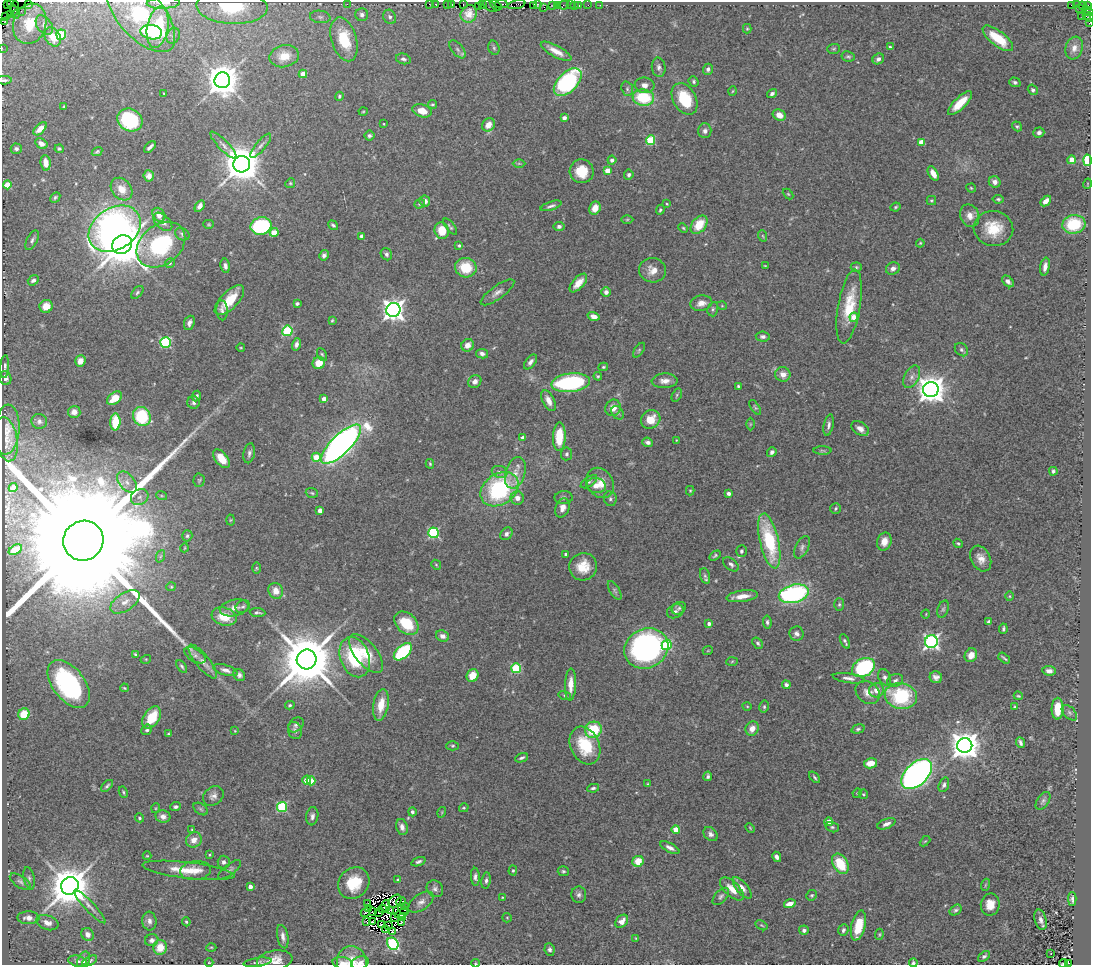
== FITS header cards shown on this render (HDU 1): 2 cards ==
NAXIS1  =                 1089
NAXIS2  =                  963

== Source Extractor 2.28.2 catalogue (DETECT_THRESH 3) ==
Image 1089 x 963 px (HDU 1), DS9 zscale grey, 1 PNG px = 1 image px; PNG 1093 x 967 px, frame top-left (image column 1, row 963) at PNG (2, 2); each listed source drawn as its Kron ellipse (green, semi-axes under 4 px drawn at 4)
Background 0.674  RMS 0.041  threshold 0.123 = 3 sigma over >= 5 px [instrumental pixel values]
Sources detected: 520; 9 with non-positive FLUX_AUTO (blend fragments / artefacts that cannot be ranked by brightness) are neither listed nor drawn; of the other 511, the 500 brightest by FLUX_AUTO listed and drawn (11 fainter detections omitted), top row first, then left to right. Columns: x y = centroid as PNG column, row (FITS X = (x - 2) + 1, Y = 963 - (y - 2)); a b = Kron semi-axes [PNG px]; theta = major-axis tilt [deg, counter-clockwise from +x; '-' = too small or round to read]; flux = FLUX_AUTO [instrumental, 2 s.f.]
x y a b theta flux
11 2 2 2 - 8.4
7 3 2 2 - 2.4
28 3 3 2 - 36
163 3 17 5 2 17
347 4 2 2 - 53
429 4 3 2 - 3.1
463 4 3 2 - 13
501 4 6 2 1 87
537 4 3 2 - 15
436 5 3 3 - 33
448 5 4 3 - 29
452 5 3 3 - 41
482 5 3 3 - 66
496 5 6 3 -31 120
517 5 9 3 14 89
534 5 4 3 - 45
558 5 2 2 - 37
564 5 5 3 - 30
570 5 2 2 - 10
575 5 3 3 - 3.6
578 5 3 3 - 22
588 5 2 2 - 7.8
600 5 2 2 - 2.9
1072 5 3 3 - 250
1076 5 3 2 - 9.8
1088 5 3 2 - 27
14 6 5 2 - 2.7
478 6 3 2 - 10
490 6 8 2 -35 38
553 6 2 2 - 6.6
1083 6 5 2 - 5.6
232 7 35 17 -3 190
544 7 3 2 - 11
1080 8 2 2 - 16
21 11 3 2 - 6.9
1087 11 6 4 -21 40
15 12 7 3 -72 53
140 14 46 23 -50 250
469 14 9 8 - 26
11 15 4 2 - 16
362 15 6 6 - 11
1082 16 2 2 - 7.2
1086 16 3 3 - 35
6 17 2 2 - 9
320 17 10 6 -8 9.9
390 17 7 6 - 8.1
1089 17 5 2 - 66
5 21 3 2 - 35
1089 23 4 2 - 19
30 24 20 16 73 84
44 25 11 7 -54 13
158 27 21 10 80 200
747 29 4 4 - 3.3
151 32 11 7 -10 72
61 35 5 5 - 130
173 36 8 6 63 8.7
53 37 10 7 -59 46
998 38 18 7 -38 86
344 39 22 12 -73 120
890 47 3 3 - 3.4
2 48 2 2 - 16
494 48 7 5 -74 5.4
1074 48 11 8 71 19
458 49 11 5 -49 9.9
834 49 6 5 - 4
556 51 17 5 -29 27
284 56 15 11 13 51
848 56 7 5 -9 5.2
403 59 7 5 -13 7.2
878 59 6 5 - 9
659 67 9 7 -85 9.9
708 69 5 5 - 7.7
303 74 4 4 - 38
4 80 7 4 0 6.2
222 80 8 7 - 5900
568 82 17 9 45 450
694 82 5 4 - 4.9
1015 82 6 4 -17 5.7
644 85 10 8 -7 15
627 89 7 5 -71 6.3
1033 90 5 4 - 4.9
733 91 4 3 - 2.3
164 94 3 3 - 3.3
772 94 5 4 - 7.3
339 96 4 4 - 4.4
643 98 10 8 -7 140
685 99 17 11 -61 110
960 103 16 6 44 56
432 104 4 4 - 3.9
64 106 3 2 - 3.1
363 111 4 3 - 2.2
422 111 10 6 -17 38
779 115 7 5 -29 24
564 118 4 3 - 17
130 120 13 11 -26 230
384 124 2 2 - 1.9
488 125 7 6 - 31
1017 126 5 4 - 4.3
40 129 8 4 43 24
705 131 7 6 - 10
1039 132 5 5 - 8.8
369 136 5 5 - 6.2
650 140 5 4 - 140
921 142 4 4 - 47
41 144 6 4 -31 16
223 145 18 5 -46 14
261 146 15 5 50 11
150 147 7 3 45 8.2
16 149 5 5 - 7.4
59 149 4 4 - 4.5
97 152 5 3 - 4.3
612 160 4 4 - 10
1072 160 4 4 - 40
1087 160 5 4 - 150
46 163 8 5 -83 22
519 163 6 4 0 3.8
242 164 8 8 - 9000
582 171 12 12 - 65
607 171 4 4 - 37
933 173 8 4 -61 22
629 175 5 5 - 6.6
149 176 5 5 - 11
995 182 6 5 - 12
290 183 5 4 - 3.6
1087 184 5 3 - 2.1
7 185 4 4 - 65
971 188 5 4 - 3.1
122 189 12 9 -50 31
788 194 6 4 -44 3.2
55 197 6 4 47 4.9
998 199 5 3 - 4.5
931 200 5 4 - 4.1
425 201 6 5 - 12
1046 201 6 4 42 20
420 204 6 4 20 4.1
667 204 3 2 - 2.4
200 206 6 4 59 11
551 206 11 4 18 8.4
896 207 5 3 - 3.8
595 208 7 5 67 31
660 210 5 4 - 4.4
159 215 7 6 - 19
970 216 11 9 -66 23
627 220 6 4 1 3.3
163 222 11 7 -43 15
209 224 5 4 - 3
1074 224 12 9 8 140
333 225 5 4 - 5.7
699 225 10 7 51 60
261 226 10 8 14 260
559 226 5 4 - 7.4
450 227 10 3 -51 4.6
683 228 5 4 - 3.2
993 228 20 17 -10 81
115 229 28 20 33 1100
442 230 8 7 - 52
274 232 4 4 - 46
182 234 8 6 -29 6.9
361 236 4 3 - 7.6
763 236 6 3 -70 3.2
32 240 11 5 64 8.1
920 243 4 3 - 2.7
122 244 10 9 - 12000
161 245 27 20 39 240
459 245 3 3 - 3.6
386 254 6 5 - 7.6
324 255 5 4 - 9.8
170 263 5 4 - 3.9
225 266 7 4 -79 9.7
765 266 4 2 - 2
856 267 5 4 - 4
1045 267 9 4 80 15
466 268 11 10 - 81
893 268 7 6 - 11
653 270 13 12 - 29
33 280 6 4 37 9
1008 281 7 4 -44 11
578 283 11 5 47 27
137 292 7 4 47 5.5
497 292 20 6 35 17
606 292 5 5 - 13
229 300 19 8 46 68
297 303 4 3 - 6.1
701 303 11 7 11 21
46 306 6 6 - 36
722 306 5 3 - 2.2
849 307 37 11 80 99
713 309 7 5 75 5.1
222 310 10 5 -84 9.1
393 310 7 7 - 2100
594 316 6 4 -16 17
854 317 4 4 - 29
332 320 4 2 - 2.9
189 323 7 5 68 11
287 331 5 5 - 190
763 337 7 5 -6 8.6
166 342 5 5 - 260
296 344 6 4 77 10
467 345 6 6 - 21
241 348 4 3 - 2.3
639 350 8 4 55 5
961 350 7 6 - 7.1
322 354 7 4 -63 4.6
482 354 6 4 -11 9.7
80 361 6 5 - 24
530 362 8 5 53 10
319 363 6 6 - 39
5 366 11 3 87 7.3
603 367 5 3 - 3.8
783 374 7 7 - 20
598 376 4 4 - 3.9
912 377 12 7 61 15
5 378 7 6 - 12
475 381 7 6 - 14
665 381 13 7 2 20
571 383 19 9 6 360
738 386 3 3 - 3.4
931 390 7 7 - 3900
677 395 7 4 63 4.5
196 396 5 4 - 6.5
114 398 8 5 36 48
324 399 4 4 - 26
549 401 11 6 -65 22
194 403 6 6 - 7.8
755 407 8 4 -56 4.6
613 408 8 7 - 23
74 412 6 6 - 18
617 413 7 5 -54 6.1
142 416 10 8 -63 160
651 419 10 9 - 47
39 421 8 7 - 9.6
115 422 8 5 89 83
750 424 6 4 89 3.1
829 425 11 5 78 9.9
860 429 9 6 -34 17
7 430 25 12 85 32
559 437 14 6 87 79
523 438 4 4 - 18
6 439 22 11 -79 18
676 440 3 3 - 1.9
648 442 5 4 - 10
341 444 26 9 44 1900
822 450 9 4 -1 5.3
772 452 5 4 - 8.4
249 453 10 5 78 9.3
566 454 6 5 - 6.9
316 457 4 4 - 63
221 459 11 6 -52 38
430 464 5 3 - 3.6
1053 471 4 3 - 5
500 472 8 6 -15 9.5
515 473 16 10 72 32
199 480 7 5 87 4.4
127 482 12 7 -50 19
589 482 9 4 34 7
600 483 16 13 -58 41
596 486 10 7 -9 19
13 488 4 4 - 7.2
500 489 20 15 35 350
690 491 5 4 - 3.1
312 493 6 4 -17 4.4
729 493 4 3 - 8.8
162 496 5 3 - 3.2
140 497 9 7 32 14
517 498 6 6 - 18
564 498 9 6 2 8.1
610 499 7 6 - 6.7
562 508 10 7 72 18
836 508 5 5 - 4.6
320 510 4 4 - 20
230 520 5 3 - 2.8
433 533 5 5 - 280
506 534 7 5 49 8.8
187 536 6 5 - 5.2
83 541 20 19 - 300000
769 541 28 9 -77 220
884 541 9 7 74 27
958 543 5 4 - 4.6
802 547 12 6 63 11
184 548 4 3 - 2
15 550 7 4 31 32
741 551 6 5 - 6.3
566 554 3 3 - 8.6
161 556 6 4 69 4.1
715 556 6 4 32 5
981 558 13 9 -62 26
731 564 9 5 -40 8.1
436 565 5 4 - 3.3
583 567 14 13 - 51
256 568 6 4 -89 3
705 576 8 5 -74 6.2
171 587 5 4 - 3.3
615 590 10 5 -60 6.7
276 591 8 7 - 26
794 594 15 9 14 480
742 596 16 5 8 31
1010 596 5 3 - 2.5
125 602 17 9 33 28
839 604 6 5 - 4.8
243 607 7 6 - 6.7
234 608 14 8 13 21
679 608 7 6 - 6.6
943 609 9 5 70 5.8
675 611 9 6 27 8.7
258 613 8 3 -5 5.6
926 614 4 3 - 2.1
224 617 13 8 -16 60
767 622 6 4 -83 5.9
989 622 4 3 - 9.5
406 623 13 9 -43 94
709 624 4 3 - 11
1003 629 5 3 - 4.8
796 634 7 7 - 11
443 636 7 5 -20 15
845 641 8 3 -64 5.6
931 642 6 6 - 850
758 643 6 4 -51 5.3
667 645 5 5 - 190
646 648 22 19 26 720
708 650 5 3 - 2.3
403 652 11 6 42 260
366 653 23 11 -51 65
135 654 4 3 - 3.5
195 655 12 6 -32 10
971 655 7 6 - 26
355 657 21 14 -70 210
1004 658 7 2 -40 4.2
146 659 5 3 - 2.6
307 659 10 9 - 23000
203 661 21 7 -51 22
732 661 6 4 4 3.1
182 666 7 4 -56 4.7
516 668 5 5 - 200
863 668 12 9 28 310
225 670 13 5 -17 13
1049 671 7 5 -8 12
239 675 6 5 - 8.7
473 676 7 6 - 42
885 677 8 6 -68 9.5
936 677 6 6 - 12
849 678 16 5 -8 14
895 680 8 6 21 9.2
69 684 27 16 -52 410
571 684 16 5 88 32
786 685 4 4 - 8
124 688 4 3 - 3.2
876 690 8 7 - 22
868 692 13 10 -38 22
565 696 6 4 -16 4.5
901 696 16 12 -12 220
1018 696 5 3 - 3.1
290 705 5 3 - 3.8
381 705 16 7 80 44
747 706 4 3 - 2.5
764 707 6 4 77 4.5
1015 707 3 3 - 3
1058 709 11 6 88 55
1069 713 9 5 -46 7.2
24 714 6 5 - 72
152 718 12 8 57 83
296 725 8 6 43 7.5
752 729 7 6 - 22
858 729 7 4 16 5
147 730 6 4 42 5.7
295 730 9 7 -69 9
593 730 8 8 - 110
235 731 4 3 - 2.4
168 734 3 3 - 2.6
1020 743 5 3 - 7.2
453 746 6 4 1 4.1
585 746 20 14 -65 120
965 746 7 7 - 4200
522 758 7 3 23 6.5
870 763 7 5 10 36
917 774 18 11 44 1500
708 776 5 3 - 6.4
815 777 6 3 -49 4.5
307 780 4 4 - 55
311 781 4 4 - 52
647 784 3 3 - 2.3
944 785 7 5 69 7.6
107 786 7 4 44 5.4
593 788 6 3 9 5.6
123 792 6 4 -63 3.8
857 793 5 4 - 3
863 794 5 4 - 3.7
213 796 11 8 39 14
1043 801 10 5 55 7.6
175 807 5 4 - 6.3
282 807 5 5 - 220
156 808 5 3 - 2.4
464 808 5 3 - 3.5
201 809 8 5 -37 5.3
412 812 4 4 - 5.8
442 812 5 3 - 2.3
312 816 9 6 83 10
163 817 7 6 - 13
139 818 4 4 - 5
829 822 4 4 - 40
886 824 9 4 21 12
402 827 8 5 -74 13
832 827 7 5 -15 5.7
750 828 5 3 - 2.7
192 829 3 3 - 2.4
676 829 4 4 - 69
711 834 8 6 -46 10
194 840 8 7 - 25
925 841 6 3 43 3.2
670 848 10 4 -28 13
209 855 3 2 - 2.7
147 856 4 4 - 2.4
777 857 5 4 - 9.4
638 861 6 5 - 48
224 862 6 6 - 9.9
418 862 7 4 20 6.8
840 864 11 7 -61 97
188 870 47 8 -7 67
196 870 15 9 6 29
229 870 14 5 38 8.6
513 871 5 4 - 3.6
563 871 5 5 - 5.1
475 877 9 4 -86 9
29 878 11 5 -78 8.2
398 880 3 3 - 6.7
486 880 8 4 81 8.1
20 882 12 6 -33 9.6
354 883 17 14 43 82
985 885 6 3 71 3.8
70 886 9 8 - 11000
250 887 4 3 - 18
742 888 13 5 -51 17
435 889 9 7 -49 10
732 889 15 7 -44 33
579 895 8 7 - 9.7
812 895 5 5 - 4.2
721 896 10 6 47 8.1
502 897 4 2 - 2
1072 899 7 3 -88 6.3
395 901 7 5 43 4.7
401 901 5 2 - 4
421 902 14 8 36 17
367 904 4 2 - 5.3
790 904 6 4 17 19
990 905 11 9 80 37
90 906 22 5 -47 16
386 906 6 2 86 2.7
406 906 3 2 - 4
368 909 4 3 - 1.8
383 909 4 3 - 8.1
390 910 3 2 - 6.9
403 910 5 2 - 10
956 910 6 4 35 6
372 912 2 2 - 2.7
379 912 3 2 - 2.8
365 913 5 2 - 4.3
402 913 7 4 23 18
394 917 2 2 - 2.4
28 918 11 6 -1 26
402 918 2 2 - 2.8
507 918 5 4 - 2.6
1041 920 10 5 -76 12
149 921 9 7 -82 12
622 921 7 5 46 20
186 922 4 3 - 3.6
367 922 3 2 - 4.4
372 922 3 2 - 2.7
401 922 3 2 - 2.3
47 923 11 7 -19 21
381 924 3 2 - 1.8
388 925 3 2 - 7.5
761 925 6 3 -31 3.8
858 926 15 7 76 74
385 930 3 2 - 2.9
804 930 5 4 - 7.5
843 930 6 5 - 6.8
392 932 3 2 - 7.8
88 934 7 6 - 16
879 934 5 4 - 3.3
283 937 12 5 -79 13
636 938 4 4 - 2.3
152 940 7 6 - 9.2
393 944 6 5 - 310
160 947 7 7 - 43
211 947 5 3 - 2.8
550 949 6 5 - 7.9
1051 954 3 2 - 6.8
984 956 7 4 36 6.4
84 960 9 6 67 8.3
275 960 18 10 8 36
78 961 9 5 -14 9.1
90 961 8 4 28 6.3
258 962 14 4 8 7.5
352 962 16 15 - 39
209 963 4 3 - 2.1
343 963 10 6 -12 13
360 963 9 6 19 15
475 963 4 4 - 2.5
913 963 4 4 - 4.7
1063 963 4 3 - 12
1068 963 4 3 - 76
At the frame edge (FLAGS 8, measured only in part): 17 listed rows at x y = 11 2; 7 3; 28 3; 163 3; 232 7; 1089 17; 1089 23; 2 48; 4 80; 275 960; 352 962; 343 963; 360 963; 475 963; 913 963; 1063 963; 1068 963
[11 fainter detections neither listed nor drawn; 9 non-positive-flux detections neither listed nor drawn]